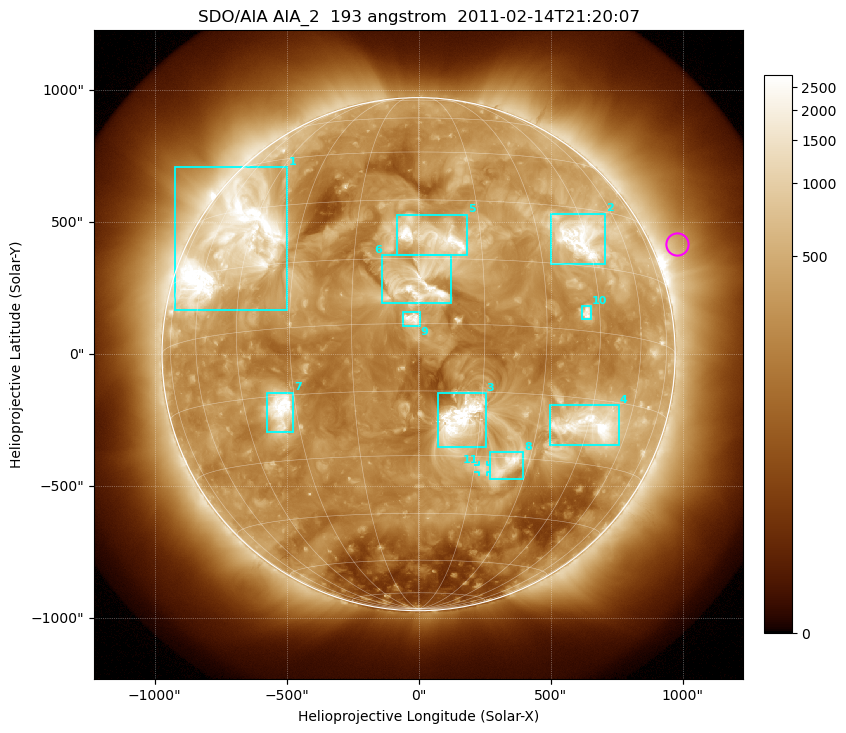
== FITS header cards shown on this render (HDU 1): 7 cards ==
TELESCOP= 'SDO/AIA'
INSTRUME= 'AIA_2'
WAVELNTH=                  193
WAVEUNIT= 'angstrom'
DATE-OBS= '2011-02-14T21:20:07.84'
CTYPE1  = 'HPLN-TAN'
CTYPE2  = 'HPLT-TAN'

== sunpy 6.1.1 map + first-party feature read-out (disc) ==
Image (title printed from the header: SDO/AIA AIA_2  193 angstrom  2011-02-14T21:20:07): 1024 x 1024 px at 2.4 arcsec/px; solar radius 972 arcsec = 405 px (full disc in frame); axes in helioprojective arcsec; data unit not stated in the header (colour bar unlabelled)
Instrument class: DISC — disc imager (sunpy class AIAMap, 193 A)
Bright regions (active regions / flare kernels): reference = the median radial profile (limb darkening/brightening removed); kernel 9 px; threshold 5 sigma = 691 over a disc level ~281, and >= 1.15x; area >= 12 px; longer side >= 10 px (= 24 arcsec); searched inside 0.97 R_sun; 11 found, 11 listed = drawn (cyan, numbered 1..; 1 of them under ~33 arcsec drawn as corner ticks so the feature stays visible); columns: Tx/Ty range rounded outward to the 5 arcsec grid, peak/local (2 s.f.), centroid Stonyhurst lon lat
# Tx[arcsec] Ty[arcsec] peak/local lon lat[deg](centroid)
1 -925..-495 165..710 12 -50 +22
2 500..710 340..535 13 +43 +22
3 70..255 -355..-145 17 +10 -21
4 495..760 -345..-195 15 +46 -21
5 -85..185 375..530 10 +4 +20
6 -140..125 190..375 10 +1 +9
7 -575..-475 -295..-145 11 -34 -18
8 270..395 -475..-370 7.3 +24 -32
9 -60..5 105..160 10 -1 +1
10 620..655 135..185 7.1 +41 +4
11 225..260 -450..-420 3.9 +17 -33
Off-limb structures (1.02-1.3 R_sun): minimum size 162 px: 3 found; the strongest spans PA ~275..320 deg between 1.02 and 1.3 R_sun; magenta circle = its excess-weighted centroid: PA ~295 deg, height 1.1 R_sun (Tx ~980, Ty ~420 arcsec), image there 1.8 x the reference